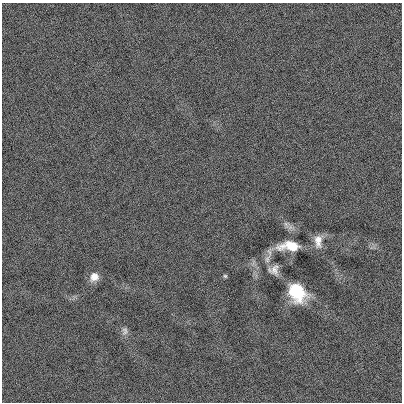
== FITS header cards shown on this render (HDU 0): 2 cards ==
NAXIS1  =                  400
NAXIS2  =                  400

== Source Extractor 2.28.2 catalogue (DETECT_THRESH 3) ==
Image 400 x 400 px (HDU 0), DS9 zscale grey, 1 PNG px = 1 image px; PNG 404 x 404 px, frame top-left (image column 1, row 400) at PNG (2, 3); no overlay
Background 4.19e-04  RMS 0.17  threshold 0.503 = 3 sigma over >= 5 px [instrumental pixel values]
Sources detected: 9; all 9 listed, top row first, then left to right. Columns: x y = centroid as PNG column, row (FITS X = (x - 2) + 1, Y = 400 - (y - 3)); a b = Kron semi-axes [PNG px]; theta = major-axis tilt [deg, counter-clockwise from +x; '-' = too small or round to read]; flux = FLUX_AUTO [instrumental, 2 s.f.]
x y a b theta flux
286 224 9 6 -73 40
318 241 19 10 -89 110
290 246 22 10 1 300
267 259 14 7 69 67
274 270 12 11 - 79
225 276 5 5 - 16
94 277 11 10 - 110
297 292 18 14 -47 520
125 331 12 8 -88 47